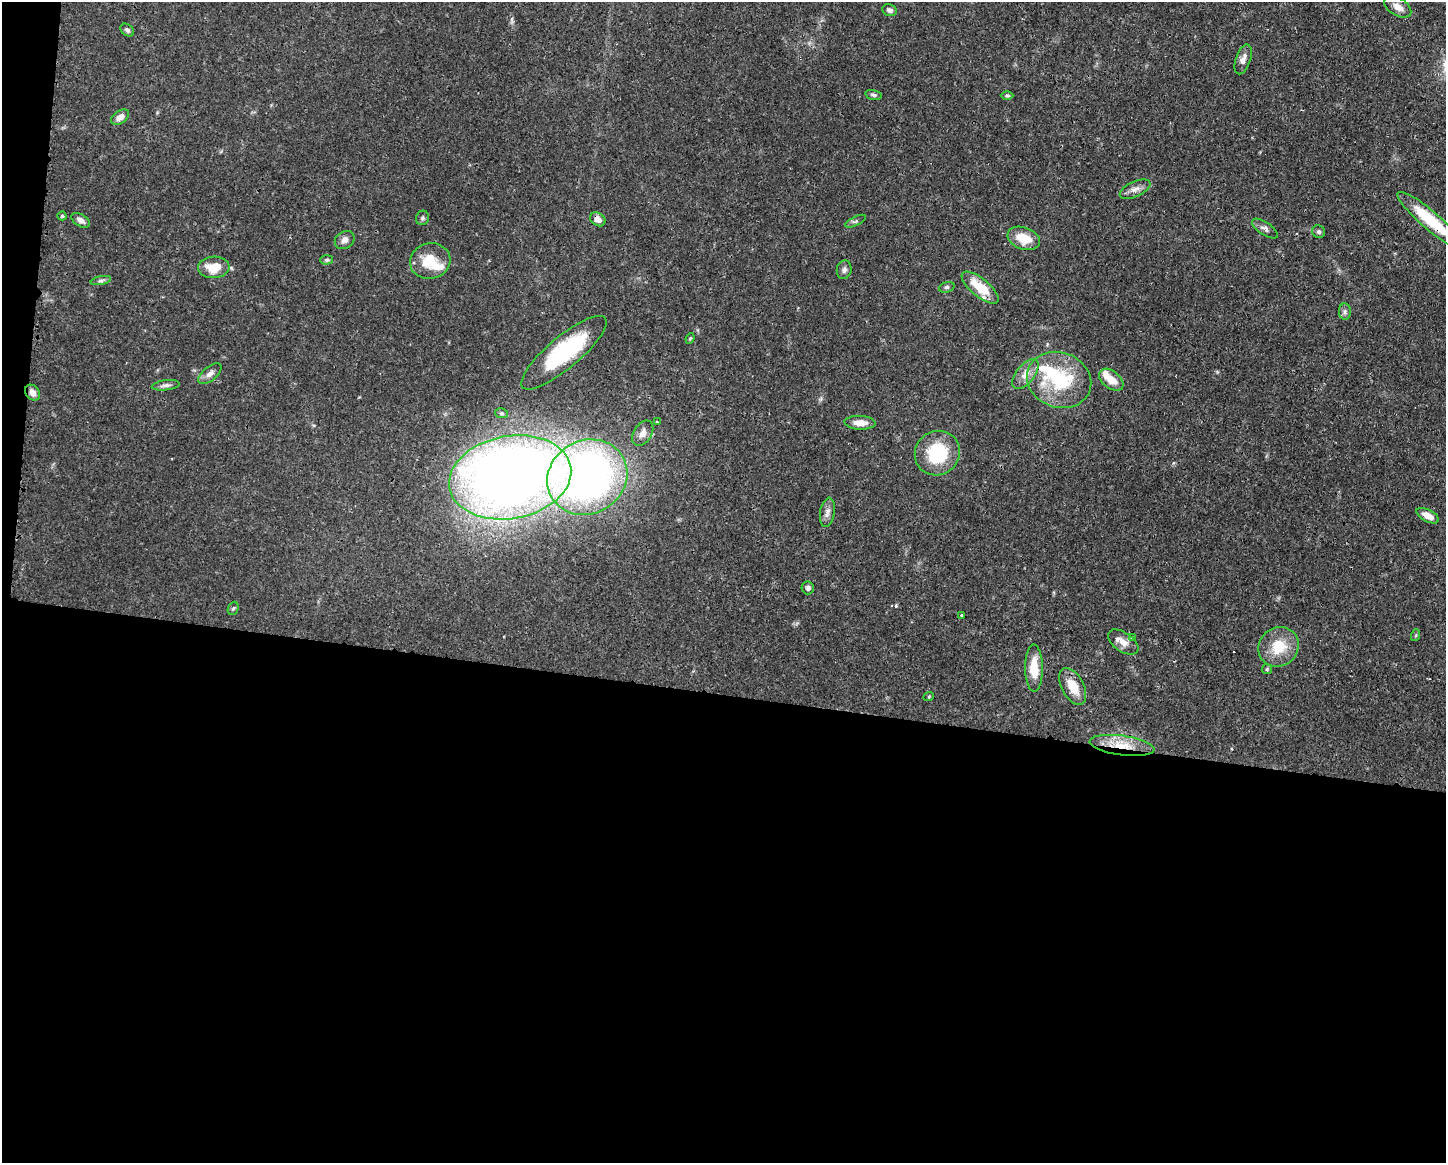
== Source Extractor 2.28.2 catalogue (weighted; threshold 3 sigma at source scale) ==
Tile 10 of 3 x 4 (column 1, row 4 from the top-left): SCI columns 117-1560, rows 1-1161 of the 4681 x 4647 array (HDU 1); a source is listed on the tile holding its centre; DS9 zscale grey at full resolution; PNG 1448 x 1165 px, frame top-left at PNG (2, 2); each listed source drawn as its Kron ellipse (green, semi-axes under 4 px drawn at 4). Shown black and unused: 42% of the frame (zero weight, under 3 of 4 exposures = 1% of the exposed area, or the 3 px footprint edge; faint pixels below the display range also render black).
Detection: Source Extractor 2.28.2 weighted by HDU 2 'WHT'; one run over the whole footprint, this tile lists its part. Background 0.0413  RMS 0.0028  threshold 0.0125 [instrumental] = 3 sigma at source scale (4.5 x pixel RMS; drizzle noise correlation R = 1.50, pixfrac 1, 0.05/0.05 arcsec/px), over >= 5 px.
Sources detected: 63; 2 inside a brighter object's white glare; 3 cosmic-ray / hot-pixel residue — neither listed nor drawn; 3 inside a brighter listed object's ellipse — not listed separately; the other 55 listed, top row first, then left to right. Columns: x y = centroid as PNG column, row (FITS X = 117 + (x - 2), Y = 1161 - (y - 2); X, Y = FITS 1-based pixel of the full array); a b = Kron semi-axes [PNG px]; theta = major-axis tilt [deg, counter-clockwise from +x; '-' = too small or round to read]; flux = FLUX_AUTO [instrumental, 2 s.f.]
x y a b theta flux
1398 7 15 8 -32 2.3
889 10 7 6 - 0.91
127 30 7 5 -40 0.76
1243 59 15 7 71 1.7
874 95 8 4 -13 0.59
1007 95 6 4 -1 0.43
120 117 10 6 34 1.7
1135 189 16 7 24 1.8
62 216 4 4 - 0.39
422 218 7 6 - 0.63
598 219 8 6 -35 1.9
81 220 10 6 -32 1.3
856 221 11 4 25 0.67
1431 221 43 9 -40 12
1265 229 15 6 -34 1.2
1319 232 7 6 - 0.67
1024 238 17 11 -20 5.8
345 240 10 8 33 1.4
327 260 6 4 3 0.46
430 261 20 17 14 7.1
214 267 15 11 4 6.1
844 270 9 7 81 1
101 281 10 4 11 0.71
947 287 8 5 18 0.56
980 288 23 9 -39 7.8
1345 311 8 6 90 0.84
690 338 5 4 - 0.36
564 353 54 16 40 28
210 374 14 7 40 1.6
1025 374 18 9 51 2.8
1059 380 33 27 -21 19
1111 380 14 8 -38 4.1
166 385 14 5 6 0.96
32 393 9 6 -48 1.7
501 413 6 5 - 0.49
657 422 3 2 - 0.27
860 423 15 7 -3 2.8
643 433 14 9 57 2.2
937 453 23 22 - 15
510 477 62 41 10 350
587 477 41 36 29 150
827 512 14 7 80 1.5
1428 516 12 6 -27 2.7
808 588 6 6 - 0.74
233 608 7 5 67 0.48
962 615 3 3 - 5.1
1416 635 6 3 71 0.31
1133 638 3 3 - 2
1123 642 17 9 -35 2.6
1278 647 21 19 42 7.9
1034 668 23 9 -89 6.3
1267 669 5 5 - 0.39
1073 686 20 11 -62 5.5
929 696 5 3 - 0.26
1122 745 32 10 -7 6.9
Overlapping masked pixels (flux is a lower limit): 6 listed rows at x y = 598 219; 1431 221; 980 288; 510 477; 587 477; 1122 745
Isophote crosses this tile's border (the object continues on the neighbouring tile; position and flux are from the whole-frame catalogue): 1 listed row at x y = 1431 221